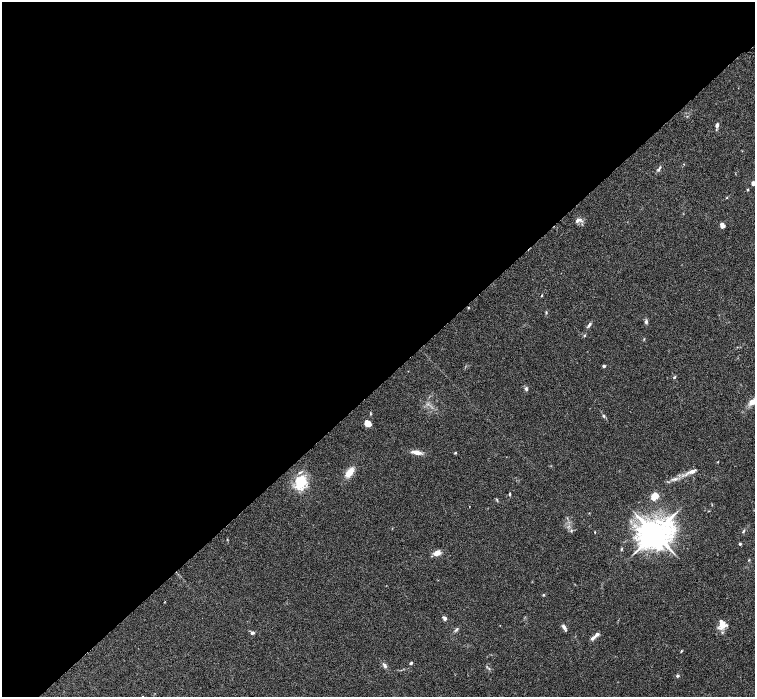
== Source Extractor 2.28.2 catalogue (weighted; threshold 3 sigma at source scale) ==
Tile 5 of 4 x 4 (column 1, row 2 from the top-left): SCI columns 5-1510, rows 3085-4474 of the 6028 x 6026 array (HDU 1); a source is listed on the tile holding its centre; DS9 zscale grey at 2 x 2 block average (1 PNG px = mean of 2 x 2 image px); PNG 757 x 699 px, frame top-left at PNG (2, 2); no overlay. Shown black and unused: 55% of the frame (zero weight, under 3 of 6 exposures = <1% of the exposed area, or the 3 px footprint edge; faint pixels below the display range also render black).
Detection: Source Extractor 2.28.2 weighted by HDU 2 'WHT'; one run over the whole footprint, this tile lists its part. Background 0.0444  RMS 0.0034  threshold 0.0139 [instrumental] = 3 sigma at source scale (4.09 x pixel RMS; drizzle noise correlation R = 1.36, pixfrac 0.8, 0.05/0.05 arcsec/px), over >= 5 px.
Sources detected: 57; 7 inside a brighter listed object's ellipse — not listed separately; the other 50 listed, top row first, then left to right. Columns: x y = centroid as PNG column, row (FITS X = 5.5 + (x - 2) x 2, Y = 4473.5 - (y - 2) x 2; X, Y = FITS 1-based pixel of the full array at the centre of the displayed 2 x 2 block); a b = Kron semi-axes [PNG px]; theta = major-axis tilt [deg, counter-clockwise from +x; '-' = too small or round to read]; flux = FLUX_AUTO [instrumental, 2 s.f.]
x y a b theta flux
717 125 4 3 - 2.2
658 170 4 3 - 0.85
753 183 5 4 - 2
748 189 3 3 - 0.57
727 198 3 2 - 0.4
578 220 10 5 22 2.7
722 225 5 4 - 3.5
541 296 3 2 - 0.51
468 308 3 2 - 0.42
546 313 4 3 - 0.61
646 322 5 4 - 1.4
589 325 6 3 55 1.9
585 335 3 3 - 0.87
604 366 3 3 - 1.5
674 377 5 3 - 0.75
526 389 5 4 - 1.4
752 402 10 6 34 5.9
604 416 4 3 - 1
368 422 10 5 -67 4.5
417 452 11 4 -9 5.1
455 453 3 2 - 0.66
718 462 2 2 - 0.33
692 471 11 4 24 3.4
349 472 10 5 54 8.2
675 479 6 4 -1 1.6
303 481 15 8 -29 17
510 494 4 3 - 0.76
655 496 9 7 52 6.3
497 499 4 3 - 0.68
712 505 3 2 - 0.37
571 531 4 3 - 0.7
743 531 4 2 - 0.6
595 532 2 2 - 0.4
655 533 10 9 - 1000
740 544 3 3 - 0.9
621 549 3 3 - 0.72
437 553 8 5 22 5
749 560 3 2 - 0.56
544 595 3 3 - 0.64
444 618 6 4 -44 1.7
723 624 12 10 66 7.2
564 627 7 4 -49 2
456 630 8 2 55 1.2
252 633 5 4 - 1.5
593 638 9 4 40 2.5
681 651 4 2 - 0.52
411 663 3 2 - 1.1
385 665 8 4 -55 2
677 676 4 3 - 1.1
142 696 2 2 - 0.35
Isophote crosses this tile's border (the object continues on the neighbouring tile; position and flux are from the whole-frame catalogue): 3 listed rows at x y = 753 183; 752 402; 142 696